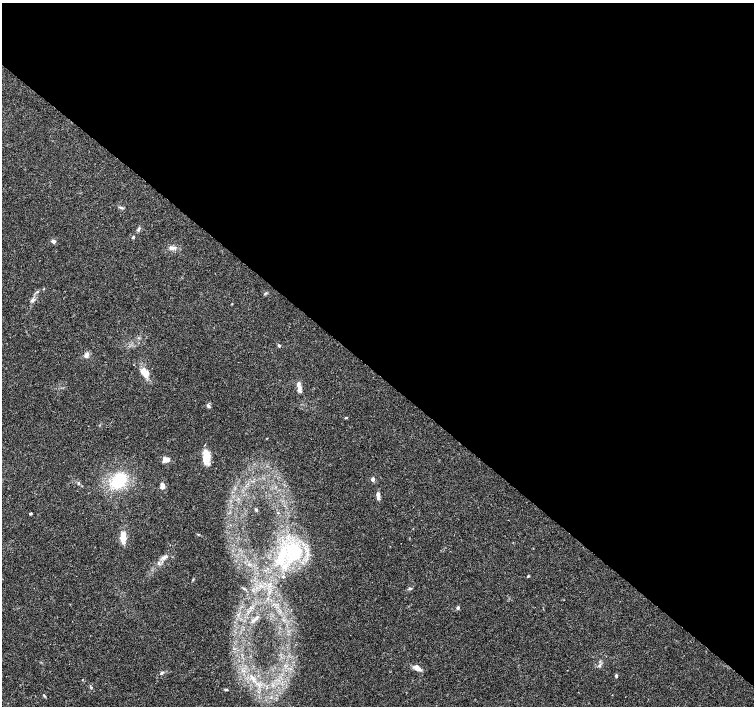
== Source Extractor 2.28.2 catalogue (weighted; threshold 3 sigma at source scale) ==
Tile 3 of 4 x 4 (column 3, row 1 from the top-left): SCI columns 3008-4510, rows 4390-5797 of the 6020 x 6029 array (HDU 1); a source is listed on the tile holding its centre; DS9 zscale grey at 2 x 2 block average (1 PNG px = mean of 2 x 2 image px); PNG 756 x 708 px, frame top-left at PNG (2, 3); no overlay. Shown black and unused: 53% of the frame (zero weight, under 3 of 4 exposures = <1% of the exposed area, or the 3 px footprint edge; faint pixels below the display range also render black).
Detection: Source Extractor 2.28.2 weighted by HDU 2 'WHT'; one run over the whole footprint, this tile lists its part. Background 0.0514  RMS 0.0037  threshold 0.0167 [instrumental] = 3 sigma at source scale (4.5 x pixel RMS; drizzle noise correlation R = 1.50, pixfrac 1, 0.0396/0.0396 arcsec/px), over >= 5 px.
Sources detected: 38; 3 inside a brighter listed object's ellipse — not listed separately; the other 35 listed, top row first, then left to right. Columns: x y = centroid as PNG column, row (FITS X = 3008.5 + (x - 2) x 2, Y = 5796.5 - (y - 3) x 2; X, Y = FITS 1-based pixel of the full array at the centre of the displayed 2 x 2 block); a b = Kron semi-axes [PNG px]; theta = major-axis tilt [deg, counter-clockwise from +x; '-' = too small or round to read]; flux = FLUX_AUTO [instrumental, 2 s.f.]
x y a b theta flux
121 208 5 3 - 1.4
139 229 6 3 67 1.8
133 237 3 3 - 1.3
53 241 4 4 - 2.4
173 248 10 4 3 3.5
37 292 4 3 - 0.93
265 294 3 2 - 0.71
32 300 7 4 59 2.2
232 304 2 2 - 0.49
279 345 4 3 - 1
87 355 7 5 79 2.8
144 372 13 9 -45 8.6
299 389 9 5 -88 4.4
208 406 6 4 -68 1.7
205 458 15 8 -78 12
166 460 7 6 - 5.6
373 479 2 2 - 7.5
119 480 12 8 54 51
79 483 3 3 - 0.96
162 486 6 4 -76 5.4
378 496 9 4 88 3.4
256 510 3 3 - 0.81
31 513 3 2 - 1.3
123 537 12 5 -89 11
294 552 19 14 -84 52
165 557 9 5 21 3.5
159 563 4 4 - 1.6
528 576 3 3 - 0.85
458 608 4 3 - 1.5
600 665 4 4 - 1.5
417 668 9 4 -32 6.2
162 673 5 4 - 1.3
616 676 4 3 - 1.2
226 690 5 3 - 0.93
44 695 6 2 -56 0.8
Diffuse or blended objects may show on this block-average render without a row.